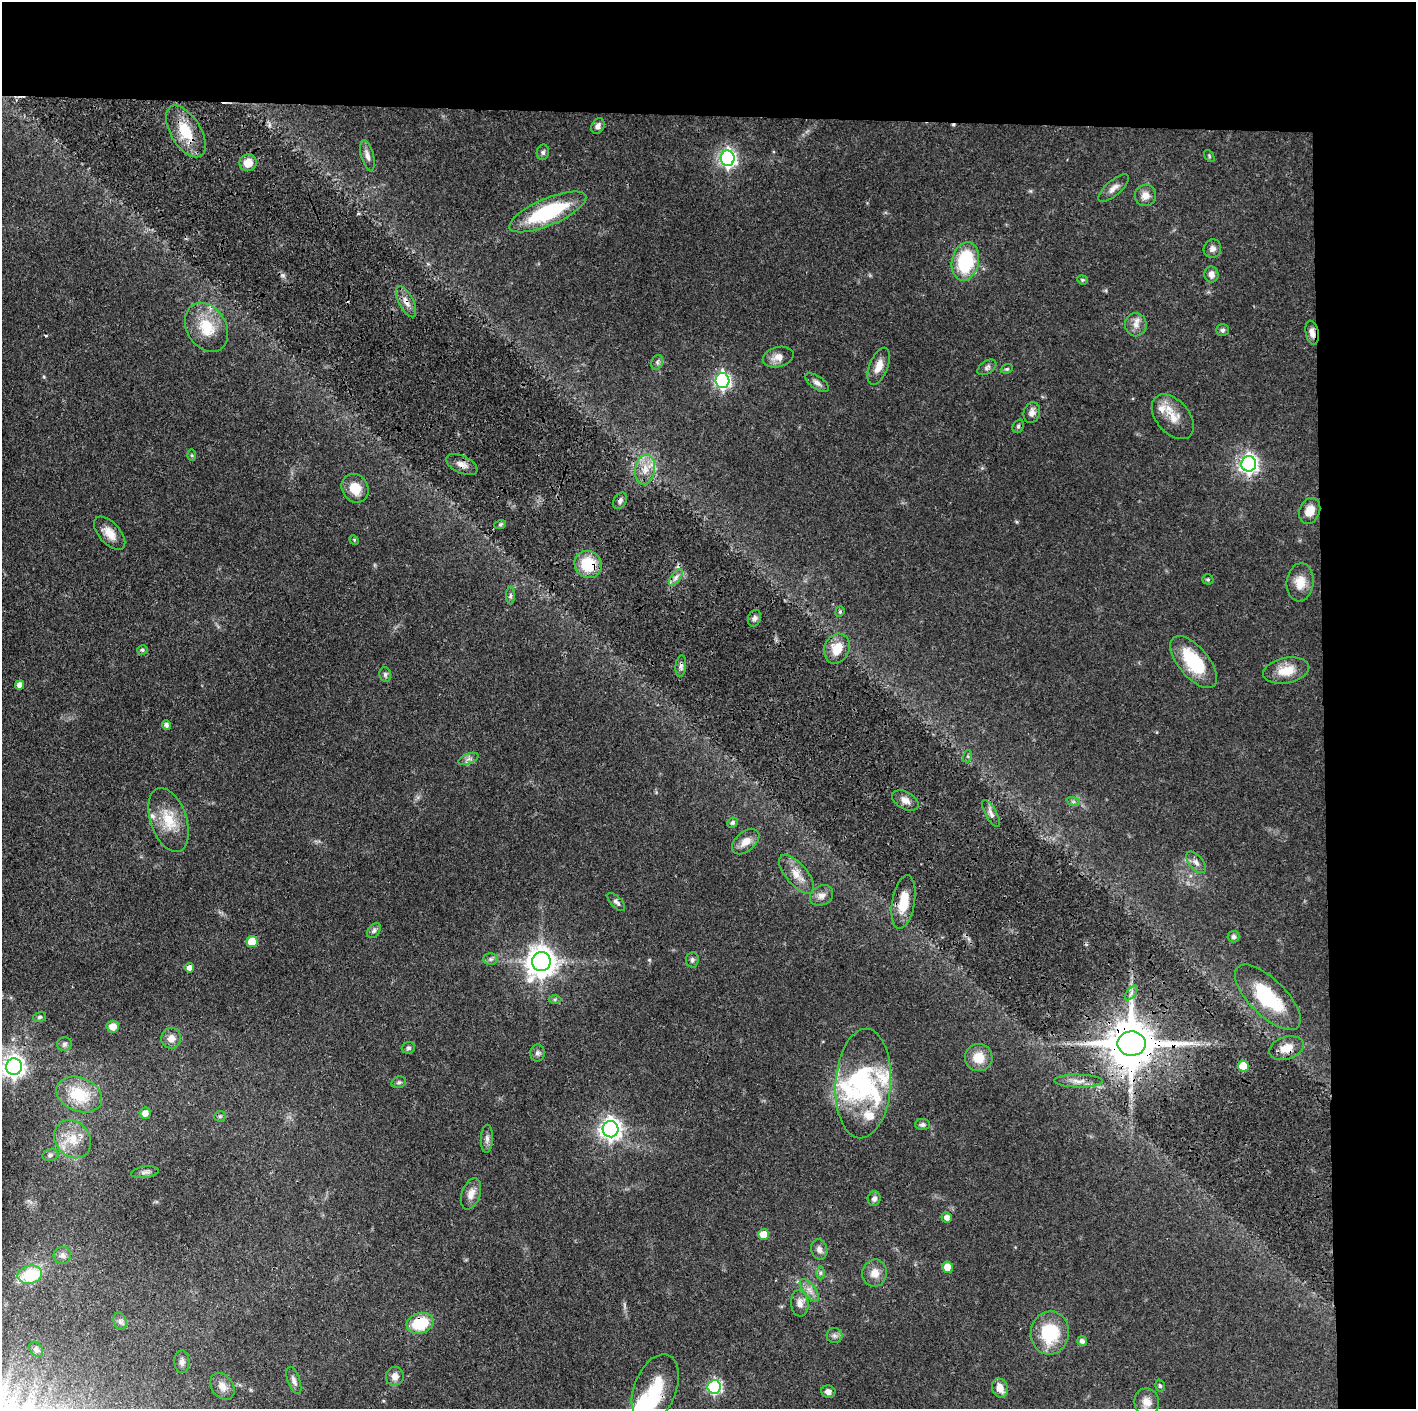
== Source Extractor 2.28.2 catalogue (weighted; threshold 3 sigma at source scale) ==
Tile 3 of 3 x 3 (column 3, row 1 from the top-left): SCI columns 2828-4241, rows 2815-4221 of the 4241 x 4221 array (HDU 1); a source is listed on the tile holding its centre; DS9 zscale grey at full resolution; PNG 1418 x 1411 px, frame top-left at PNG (2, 2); each listed source drawn as its Kron ellipse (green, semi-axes under 4 px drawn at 4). Shown black and unused: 14% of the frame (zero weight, under 3 of 4 exposures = <1% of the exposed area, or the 3 px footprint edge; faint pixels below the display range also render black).
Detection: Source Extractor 2.28.2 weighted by HDU 2 'WHT'; one run over the whole footprint, this tile lists its part. Background 0.087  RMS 0.004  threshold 0.0179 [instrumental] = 3 sigma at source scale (4.5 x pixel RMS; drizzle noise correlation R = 1.50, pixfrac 1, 0.05/0.05 arcsec/px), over >= 5 px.
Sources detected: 137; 1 inside a brighter object's white glare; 1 cosmic-ray / hot-pixel residue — neither listed nor drawn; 7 inside a brighter listed object's ellipse — not listed separately; the other 128 listed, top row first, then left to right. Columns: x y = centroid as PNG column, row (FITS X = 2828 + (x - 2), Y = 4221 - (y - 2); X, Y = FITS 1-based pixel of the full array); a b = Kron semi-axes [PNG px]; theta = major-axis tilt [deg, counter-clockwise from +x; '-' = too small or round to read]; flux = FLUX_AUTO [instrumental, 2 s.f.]
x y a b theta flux
598 126 8 6 64 1.8
186 131 29 15 -58 13
543 152 8 6 78 0.99
367 156 16 6 -75 2.3
1209 156 7 3 -55 0.5
728 158 8 7 - 140
248 163 8 8 - 5.4
1113 188 19 7 41 2.6
1145 195 11 10 - 3.3
548 212 41 13 23 35
1212 249 9 8 - 1.8
965 261 19 13 78 27
1211 274 8 7 - 2
1082 280 5 4 - 0.58
406 302 17 7 -63 3.1
1136 325 11 11 - 3.1
206 327 26 19 -58 13
1222 330 6 6 - 0.94
1312 333 12 6 -79 2.4
778 357 16 10 15 3.7
657 362 7 5 71 0.9
879 366 19 9 69 4.4
987 367 10 6 34 1.3
1007 369 6 4 19 0.6
722 380 7 7 - 110
817 383 13 6 -35 1.8
1032 413 10 8 74 2.3
1173 417 26 16 -49 7.3
1018 426 7 5 68 0.76
191 455 6 4 -89 0.56
1249 464 7 7 - 180
462 465 17 8 -24 3
645 470 15 10 79 5.3
355 488 15 13 -59 6.9
620 501 9 6 60 1.3
1310 511 13 10 68 5.1
500 525 6 4 20 0.65
110 533 20 10 -48 4.9
354 540 5 4 - 0.51
588 564 14 13 - 14
676 577 10 4 55 1.5
1208 579 6 5 - 0.69
1300 582 19 13 84 6.1
510 596 9 4 90 0.92
840 612 5 4 - 0.57
755 618 8 6 69 1.3
837 649 15 12 66 7.9
142 650 5 4 - 0.74
1194 662 31 15 -50 21
681 666 11 5 84 1.3
1286 671 23 12 11 8.1
385 674 7 5 -76 0.96
20 685 5 4 - 2.2
166 725 5 4 - 1.2
968 756 6 4 73 0.52
469 759 10 5 21 1.4
905 801 14 8 -28 2.8
1073 801 7 4 -19 0.73
991 814 15 5 -61 1.9
169 820 33 18 -71 12
733 823 5 5 - 0.83
746 841 16 9 41 4
1196 862 13 7 -50 2
797 874 24 10 -49 5.2
822 895 12 9 29 2.5
616 902 11 5 -46 1.3
903 902 27 11 80 8.8
374 931 8 5 50 1.2
1233 937 6 6 - 1
252 942 5 5 - 8.4
490 959 7 6 - 1.1
692 960 7 6 - 1.1
541 961 9 9 - 580
189 968 5 5 - 1.9
1131 993 8 4 53 1.3
1268 997 42 18 -45 25
555 1000 6 4 1 0.64
40 1017 6 5 - 0.72
113 1027 6 6 - 3.9
171 1038 10 10 - 2.9
64 1044 7 6 - 1.1
1132 1044 14 12 -1 2300
408 1048 6 6 - 0.84
1286 1048 18 11 17 5.8
537 1053 8 7 - 1.3
979 1057 14 13 - 7.2
1243 1066 5 5 - 11
14 1067 8 8 - 260
1078 1081 24 6 -1 3.3
399 1082 7 5 14 0.88
863 1084 55 27 86 42
79 1095 24 16 -22 16
145 1113 5 5 - 2.8
220 1116 6 5 - 0.63
922 1125 7 5 0 1.1
610 1129 8 8 - 260
73 1139 20 17 -49 9.5
487 1139 14 6 87 1.6
50 1155 8 5 10 1.1
145 1172 14 5 8 1.4
471 1194 16 9 70 3.4
874 1199 7 6 - 1.6
947 1217 5 5 - 2
764 1234 5 5 - 5.9
819 1249 10 8 -73 1.9
62 1255 9 8 - 1.9
948 1267 6 5 - 6.2
820 1273 6 4 90 0.74
875 1273 13 12 - 4.2
30 1275 12 9 13 19
809 1290 13 6 -51 2.4
800 1303 13 8 -83 2.8
120 1321 9 6 -74 1.3
420 1323 13 10 16 16
1050 1333 21 19 84 20
834 1336 8 7 - 1.3
1082 1341 5 5 - 1.4
36 1349 8 6 -51 1.1
182 1362 11 7 -87 1.7
395 1376 9 9 - 2.7
294 1381 14 6 -70 1.9
222 1386 15 10 -55 3.2
1160 1386 6 4 -75 0.68
714 1387 7 6 - 72
1000 1388 10 7 -70 4.4
655 1389 36 21 68 16
828 1392 7 6 - 2.1
1147 1402 13 12 - 4.3
Overlapping masked pixels (flux is a lower limit): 11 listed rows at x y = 186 131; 548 212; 406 302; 1312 333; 462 465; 620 501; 588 564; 1132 1044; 1286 1048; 420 1323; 655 1389
Isophote crosses this tile's border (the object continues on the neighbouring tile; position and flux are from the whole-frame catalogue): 1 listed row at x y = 14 1067